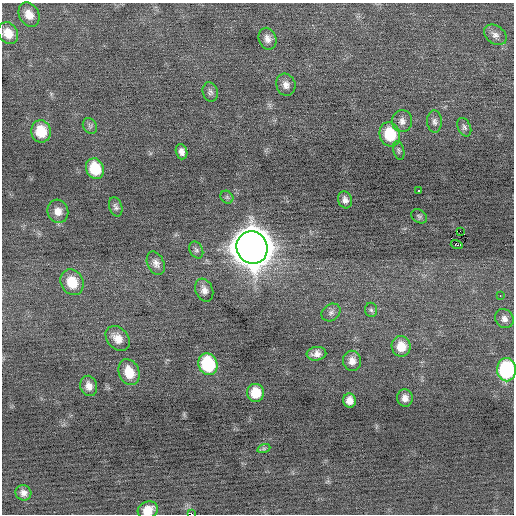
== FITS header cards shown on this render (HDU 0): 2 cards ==
NAXIS1  =                  512 / Axis length
NAXIS2  =                  512 / Axis length

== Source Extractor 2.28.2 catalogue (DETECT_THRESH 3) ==
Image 512 x 512 px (HDU 0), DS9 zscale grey, 1 PNG px = 1 image px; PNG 516 x 516 px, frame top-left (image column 1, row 512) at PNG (2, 3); each listed source drawn as its Kron ellipse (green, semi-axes under 4 px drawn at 4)
Background -0.0513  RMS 0.69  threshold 2.06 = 3 sigma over >= 5 px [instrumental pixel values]
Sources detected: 47; all 47 listed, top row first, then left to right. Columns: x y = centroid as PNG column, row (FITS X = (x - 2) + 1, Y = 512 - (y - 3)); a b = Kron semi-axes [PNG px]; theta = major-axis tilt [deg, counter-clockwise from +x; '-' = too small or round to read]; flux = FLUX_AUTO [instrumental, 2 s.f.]
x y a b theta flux
29 15 13 10 -61 500
8 33 11 9 -57 620
495 35 12 9 -36 260
267 39 11 8 -69 300
286 85 11 9 -72 280
210 92 10 7 -70 150
402 121 11 10 - 260
434 122 11 7 -87 180
90 126 8 6 -59 120
464 127 10 6 -64 130
41 131 11 10 - 1200
390 134 12 10 -75 1700
399 150 10 5 -74 97
182 152 8 5 -74 230
95 169 10 8 -67 1600
419 191 3 3 - 440
227 197 7 5 -45 90
345 200 8 6 -72 220
116 207 10 6 -72 140
58 211 12 10 -74 390
419 216 8 6 -36 100
460 231 2 2 - 1000
457 245 6 3 -18 610
252 247 16 15 - 120000
196 250 9 6 -62 120
156 263 12 8 -65 270
72 282 13 11 -64 1100
204 290 12 8 -68 300
500 295 2 2 - 52
371 310 7 6 - 110
331 312 10 8 36 180
504 319 10 8 -48 250
118 338 14 10 -48 500
401 346 10 9 - 710
316 354 10 7 8 270
352 361 10 9 - 350
208 364 11 9 -70 3000
506 370 11 9 -88 4700
129 372 13 10 -68 870
89 386 10 8 -72 340
255 393 9 8 - 1000
405 398 9 7 -84 270
349 401 7 6 - 350
264 448 6 4 19 74
23 493 8 7 - 250
148 510 10 8 26 670
191 514 2 2 - 800
At the frame edge (FLAGS 8, measured only in part): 3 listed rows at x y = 506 370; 148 510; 191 514